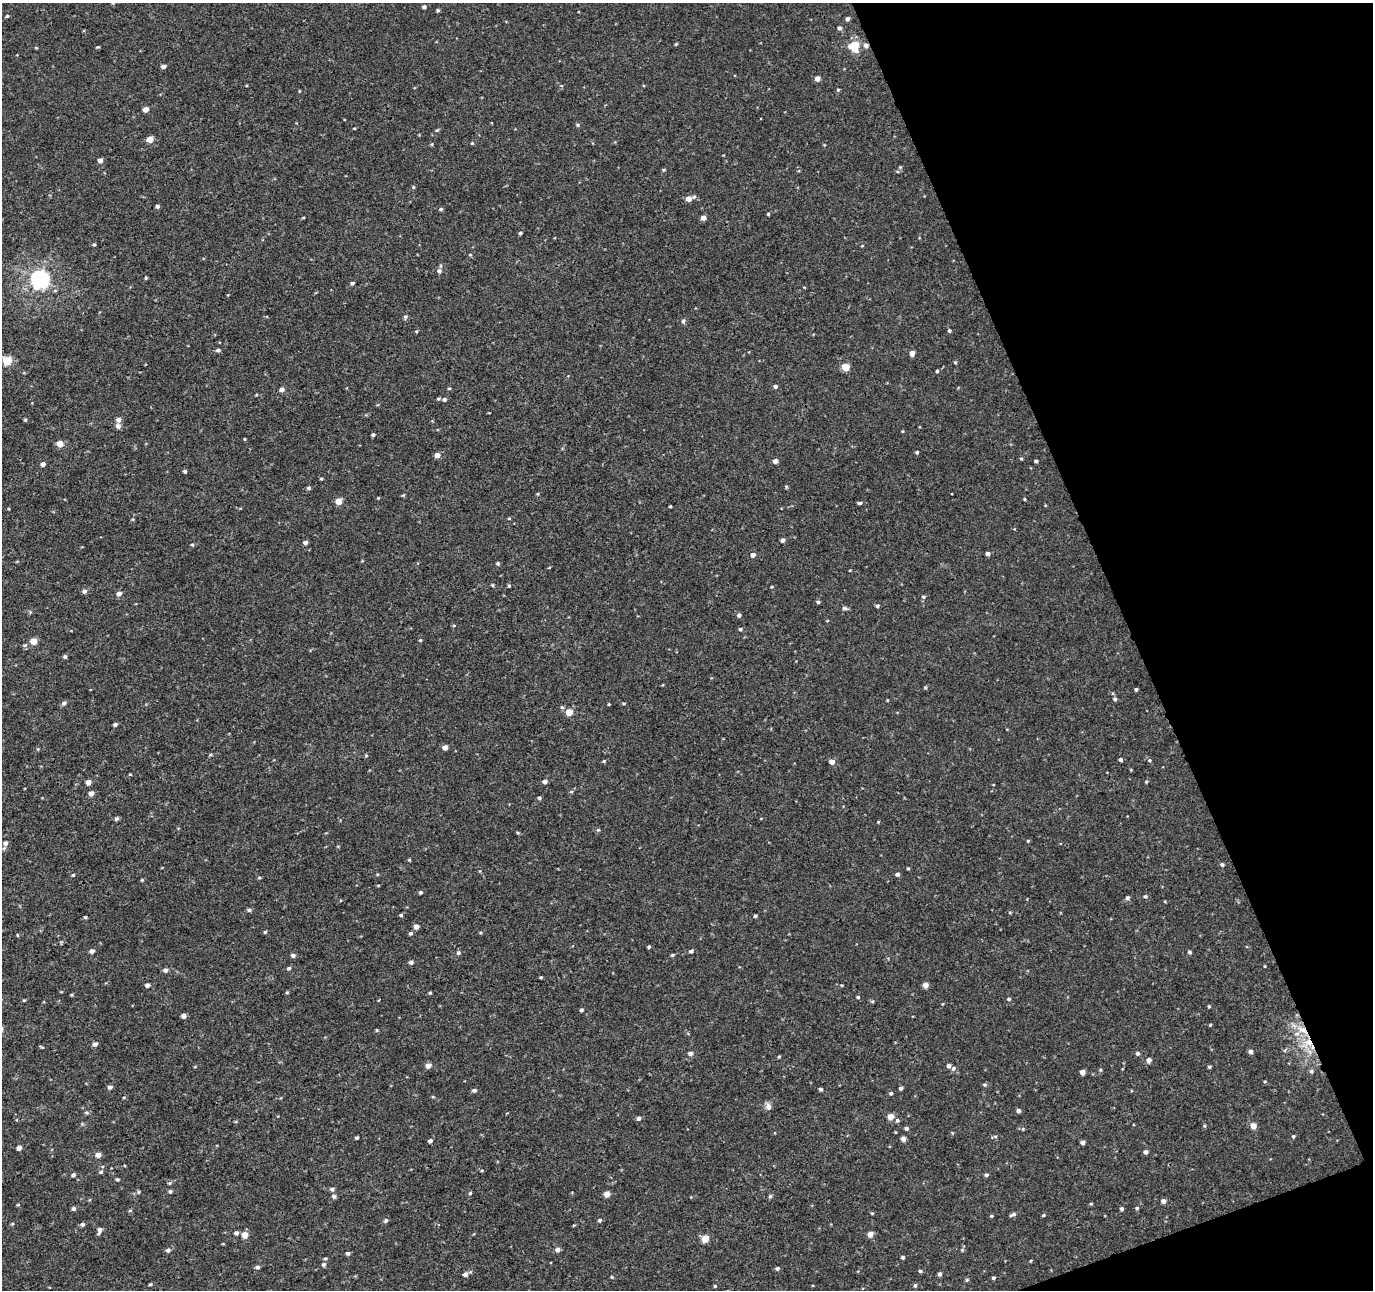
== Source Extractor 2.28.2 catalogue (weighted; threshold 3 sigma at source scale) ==
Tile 12 of 4 x 4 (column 4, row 3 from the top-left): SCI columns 4167-5537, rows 1421-2708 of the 5660 x 5457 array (HDU 1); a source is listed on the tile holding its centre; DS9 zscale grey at full resolution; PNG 1375 x 1292 px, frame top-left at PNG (2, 3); no overlay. Shown black and unused: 19% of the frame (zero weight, under 3 of 4 exposures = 5% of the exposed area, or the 3 px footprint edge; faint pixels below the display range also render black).
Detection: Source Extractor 2.28.2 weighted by HDU 2 'WHT'; one run over the whole footprint, this tile lists its part. Background 0.00192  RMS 0.0036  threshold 0.0161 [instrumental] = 3 sigma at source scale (4.5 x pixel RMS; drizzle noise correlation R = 1.50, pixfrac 1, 0.0396/0.0396 arcsec/px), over >= 5 px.
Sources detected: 276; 1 inside a brighter listed object's ellipse — not listed separately; the other 275 listed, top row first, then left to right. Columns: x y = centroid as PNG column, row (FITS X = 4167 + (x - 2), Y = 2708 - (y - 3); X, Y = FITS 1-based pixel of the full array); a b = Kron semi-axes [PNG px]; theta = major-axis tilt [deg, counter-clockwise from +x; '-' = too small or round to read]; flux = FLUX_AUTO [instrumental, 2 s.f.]
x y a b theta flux
113 3 5 4 - 0.4
424 7 4 4 - 0.83
438 10 4 3 - 0.59
7 16 4 4 - 0.45
847 19 4 4 - 1.1
839 28 4 4 - 1.1
676 44 4 4 - 0.38
866 45 6 5 - 1.4
854 46 8 8 - 11
97 47 5 3 - 0.35
36 48 5 3 - 0.28
163 66 5 4 - 1.3
817 79 5 5 - 1.9
838 90 5 4 - 0.5
299 91 4 3 - 0.26
146 109 4 4 - 2.5
578 125 6 4 -2 0.54
354 128 4 2 - 0.27
437 130 5 4 - 0.4
150 139 5 4 - 4.5
472 143 4 4 - 0.36
432 144 5 3 - 0.34
100 160 4 4 - 1.8
900 167 5 5 - 0.45
663 170 5 4 - 0.42
413 187 5 3 - 0.33
689 199 6 6 - 2.6
157 206 4 4 - 0.73
441 209 5 4 - 0.53
768 214 3 3 - 0.39
303 218 4 3 - 0.29
703 218 4 4 - 2.6
520 233 4 3 - 0.62
94 244 5 4 - 0.43
862 246 4 3 - 0.26
470 255 5 3 - 0.31
439 271 6 6 - 1.1
146 278 4 3 - 0.41
39 279 7 7 - 150
352 283 4 4 - 0.79
405 317 7 5 78 0.68
683 321 7 4 89 0.71
416 331 4 4 - 0.34
949 331 4 4 - 0.58
218 350 6 4 -6 0.79
912 353 4 4 - 2.8
7 361 5 5 - 11
955 362 4 4 - 0.46
845 367 5 5 - 7.9
937 371 4 4 - 0.51
775 386 5 4 - 0.91
449 388 5 3 - 0.34
282 389 5 5 - 1.5
438 399 5 4 - 0.49
444 399 5 5 - 0.76
25 420 5 4 - 0.4
119 420 6 5 - 1.5
118 426 6 5 - 1.5
902 431 4 3 - 0.31
373 435 4 3 - 0.59
245 439 4 3 - 0.31
60 444 5 4 - 5.6
917 452 4 4 - 0.53
437 455 5 5 - 2.1
1021 459 4 4 - 0.41
775 461 4 4 - 1.7
1036 461 4 3 - 0.78
43 464 5 4 - 1.2
185 471 4 3 - 0.82
321 479 4 4 - 0.39
786 487 5 4 - 0.38
308 488 6 4 31 0.6
538 494 4 4 - 0.37
378 498 4 3 - 0.27
1024 499 3 3 - 0.38
339 501 5 5 - 4.8
860 503 6 4 1 0.67
670 506 3 2 - 0.36
509 518 4 4 - 0.36
782 540 5 4 - 1.1
305 542 5 4 - 1.1
192 545 5 4 - 0.45
988 554 4 4 - 1.4
753 555 5 5 - 1.6
498 564 5 4 - 0.57
850 570 3 2 - 0.25
492 585 4 4 - 0.39
509 586 5 4 - 0.43
771 587 3 3 - 0.33
84 591 6 5 - 1.1
119 594 5 5 - 1.8
923 597 5 5 - 0.61
818 602 4 4 - 0.59
877 606 4 4 - 0.72
845 608 6 5 - 0.9
739 615 5 4 - 0.96
827 621 4 3 - 0.26
454 625 4 3 - 0.37
740 629 5 4 - 0.53
420 640 4 4 - 0.38
33 641 5 5 - 4.9
25 645 6 5 - 0.75
65 656 4 4 - 0.67
925 687 4 4 - 0.43
1136 689 3 3 - 0.61
1115 699 5 4 - 0.75
887 700 3 3 - 0.3
64 703 6 5 - 0.95
624 703 5 3 - 0.38
609 704 3 3 - 0.34
562 707 5 5 - 0.58
569 712 5 5 - 5.6
115 724 4 4 - 0.86
445 747 4 4 - 2.4
211 754 5 3 - 0.41
366 756 5 3 - 0.39
1120 760 4 4 - 0.82
1149 760 5 4 - 0.54
604 761 4 4 - 0.46
832 762 5 5 - 2.1
130 774 5 3 - 0.31
88 782 4 4 - 2.2
545 782 5 4 - 1.3
1146 782 4 4 - 0.37
571 792 5 3 - 0.4
91 793 5 5 - 1.8
539 798 4 4 - 0.63
117 818 5 4 - 0.78
878 822 4 3 - 0.29
598 830 5 5 - 0.52
518 833 5 3 - 0.41
1028 841 4 3 - 0.37
5 843 7 7 - 1.4
409 860 5 3 - 0.32
1222 865 5 4 - 0.75
908 868 4 3 - 0.39
897 874 5 4 - 0.93
73 875 4 4 - 0.45
259 878 5 3 - 0.39
142 880 4 4 - 0.34
420 892 4 4 - 0.59
1145 896 5 4 - 0.6
1127 898 5 5 - 0.82
249 910 6 4 10 0.8
1010 913 5 3 - 0.33
401 915 4 4 - 0.53
755 916 4 4 - 0.53
85 917 5 4 - 0.43
416 926 4 4 - 2.2
265 932 4 4 - 0.49
410 933 5 4 - 0.72
480 933 5 3 - 0.37
17 935 5 3 - 0.3
649 947 4 3 - 0.52
92 951 5 5 - 1.2
691 951 5 4 - 0.86
1190 952 5 4 - 0.66
458 953 6 5 - 0.72
293 955 5 4 - 1.2
672 955 4 4 - 0.5
411 962 5 4 - 0.91
1265 966 3 3 - 0.31
289 968 5 4 - 0.7
165 970 5 5 - 1.4
541 977 3 3 - 0.42
147 985 5 4 - 1.5
925 985 4 4 - 2.9
287 992 4 4 - 0.4
430 993 4 3 - 0.42
72 995 5 3 - 0.36
858 997 4 4 - 0.44
1009 999 4 4 - 0.68
24 1000 4 4 - 0.35
872 1001 6 4 0 0.43
1209 1006 4 3 - 0.41
581 1010 4 4 - 0.79
184 1015 4 4 - 1.4
1210 1025 4 3 - 0.34
377 1030 4 4 - 0.36
1302 1030 18 9 -34 5.1
1307 1043 20 12 45 6.9
95 1044 5 5 - 1.2
41 1047 8 2 -21 0.35
1250 1052 4 4 - 1.4
690 1053 5 5 - 1.6
1137 1053 5 4 - 0.79
779 1056 4 3 - 0.39
1149 1060 5 5 - 1.9
428 1066 6 5 - 1.9
949 1066 4 4 - 1.2
1209 1067 4 3 - 0.61
953 1068 6 5 - 0.9
1100 1070 5 4 - 0.45
1311 1071 6 5 - 0.79
1082 1072 4 4 - 2.6
1265 1081 4 3 - 0.35
985 1085 6 5 - 0.58
110 1087 5 4 - 1.2
901 1088 4 4 - 0.96
820 1089 4 3 - 0.72
474 1090 5 4 - 1
891 1093 4 4 - 0.64
124 1097 5 3 - 0.3
433 1097 5 3 - 0.32
768 1106 11 7 -73 1.4
1018 1111 4 4 - 1.2
87 1112 7 5 -33 0.66
890 1117 5 4 - 3.9
639 1118 5 4 - 1.1
897 1120 6 5 - 0.7
1204 1126 5 4 - 0.45
1253 1126 5 4 - 3.9
906 1129 5 5 - 0.75
1023 1129 5 4 - 0.42
995 1136 6 4 -1 0.53
1293 1136 4 4 - 0.59
357 1137 3 3 - 0.56
903 1139 4 4 - 2
430 1141 5 4 - 0.9
1082 1143 4 4 - 1.4
19 1148 4 4 - 1.7
1145 1152 5 4 - 1.2
98 1155 5 5 - 2
482 1170 4 3 - 0.36
101 1172 5 5 - 0.64
73 1175 5 4 - 0.78
986 1175 5 4 - 0.66
117 1179 4 4 - 0.51
170 1183 5 5 - 0.53
332 1189 5 5 - 0.93
170 1191 5 4 - 0.53
138 1192 6 4 30 0.6
470 1193 4 4 - 0.47
607 1194 4 4 - 3.6
334 1196 6 5 - 0.89
770 1196 6 4 68 0.54
1163 1201 4 4 - 1.8
1091 1204 4 3 - 0.39
18 1205 5 3 - 0.3
1137 1208 5 4 - 0.5
73 1209 5 4 - 0.81
1121 1209 4 4 - 0.87
130 1210 5 3 - 0.41
872 1213 4 3 - 0.36
1013 1214 8 4 24 0.87
1043 1215 4 3 - 0.43
992 1216 4 3 - 0.43
386 1220 6 5 - 0.68
600 1220 4 4 - 0.67
12 1224 5 3 - 0.38
82 1224 5 4 - 0.87
99 1230 8 4 72 1.3
236 1233 5 4 - 1.1
870 1234 5 5 - 2.4
245 1235 5 5 - 4.1
705 1238 5 5 - 5.8
168 1250 6 5 - 0.91
558 1250 5 5 - 1.4
962 1250 5 4 - 0.43
348 1253 4 4 - 0.85
903 1257 4 4 - 0.64
325 1258 5 3 - 0.45
1031 1261 4 3 - 0.36
324 1265 5 4 - 0.9
258 1267 5 5 - 0.78
777 1268 5 4 - 0.73
920 1271 5 4 - 0.62
465 1274 5 5 - 1.6
940 1274 4 4 - 1
612 1277 4 4 - 0.36
993 1278 4 3 - 0.63
967 1280 5 5 - 0.46
150 1284 4 3 - 0.43
915 1285 5 4 - 0.65
715 1286 4 4 - 0.48
Overlapping masked pixels (flux is a lower limit): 3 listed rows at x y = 866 45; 1302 1030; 1307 1043
Isophote crosses this tile's border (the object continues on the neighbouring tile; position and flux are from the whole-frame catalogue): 1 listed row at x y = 113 3